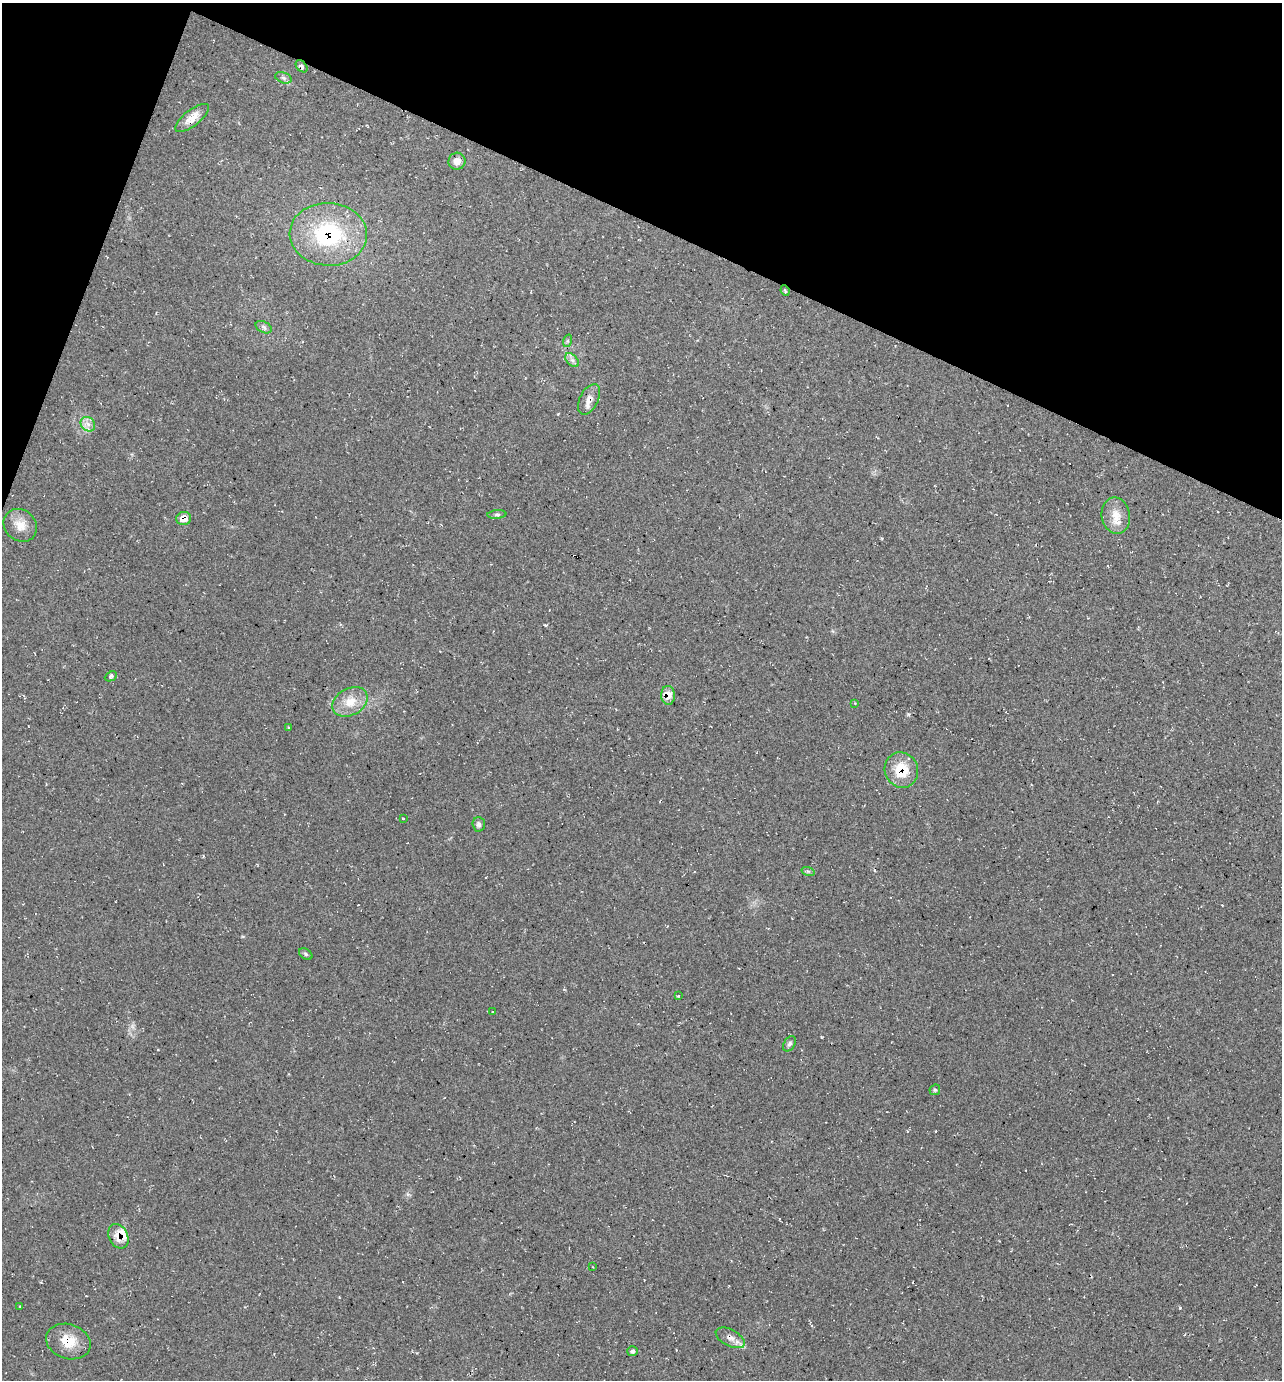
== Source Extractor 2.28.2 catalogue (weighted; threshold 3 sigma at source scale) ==
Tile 2 of 4 x 4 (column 2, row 1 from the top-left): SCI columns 1419-2698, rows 4136-5513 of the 5530 x 5520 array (HDU 1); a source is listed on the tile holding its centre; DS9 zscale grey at full resolution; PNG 1284 x 1382 px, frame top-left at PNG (2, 3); each listed source drawn as its Kron ellipse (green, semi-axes under 4 px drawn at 4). Shown black and unused: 19% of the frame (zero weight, under 2 of 3 exposures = <1% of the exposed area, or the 3 px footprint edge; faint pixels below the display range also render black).
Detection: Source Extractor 2.28.2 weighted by HDU 2 'WHT'; one run over the whole footprint, this tile lists its part. Background 0.244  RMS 0.014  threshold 0.0622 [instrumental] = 3 sigma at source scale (4.5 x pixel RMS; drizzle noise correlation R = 1.50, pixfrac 1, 0.05/0.05 arcsec/px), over >= 5 px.
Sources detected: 36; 1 inside a brighter listed object's ellipse — not listed separately; the other 35 listed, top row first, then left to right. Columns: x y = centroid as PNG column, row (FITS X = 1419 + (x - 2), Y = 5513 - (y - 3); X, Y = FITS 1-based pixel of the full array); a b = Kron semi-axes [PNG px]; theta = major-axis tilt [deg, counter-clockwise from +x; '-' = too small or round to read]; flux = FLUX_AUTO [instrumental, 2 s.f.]
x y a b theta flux
302 66 7 4 -48 4.3
283 78 8 5 -21 3.8
192 118 20 8 38 18
457 161 8 8 - 9.8
328 234 39 31 -3 140
785 290 5 3 - 1.9
264 327 9 5 -28 3.7
567 341 6 4 71 2.1
572 360 8 5 -44 4.1
589 399 16 9 62 12
88 424 8 6 -46 6.6
497 514 9 4 5 2.7
1116 516 18 14 -80 20
184 519 7 6 - 16
20 525 18 15 -42 18
111 676 6 4 26 4.5
668 695 9 7 -89 16
350 702 19 13 29 24
855 703 3 3 - 1.2
289 728 3 3 - 1.5
901 770 18 16 -67 38
403 818 4 2 - 1.1
479 824 7 6 - 4.1
808 871 7 4 -18 2.4
306 954 7 5 -38 2.6
678 996 4 4 - 1.9
493 1012 3 2 - 1.1
789 1044 8 5 57 3.5
935 1090 6 5 - 2.1
118 1236 13 9 -64 18
593 1267 3 2 - 0.88
20 1306 3 2 - 1.2
730 1338 16 8 -28 10
68 1342 23 17 -18 31
632 1351 5 5 - 2.9
Overlapping masked pixels (flux is a lower limit): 9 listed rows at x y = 302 66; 328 234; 785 290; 589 399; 184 519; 668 695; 901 770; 118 1236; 730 1338
Unlisted compact peaks at least as high as the median listed source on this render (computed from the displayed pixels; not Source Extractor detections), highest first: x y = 1180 1308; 908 714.